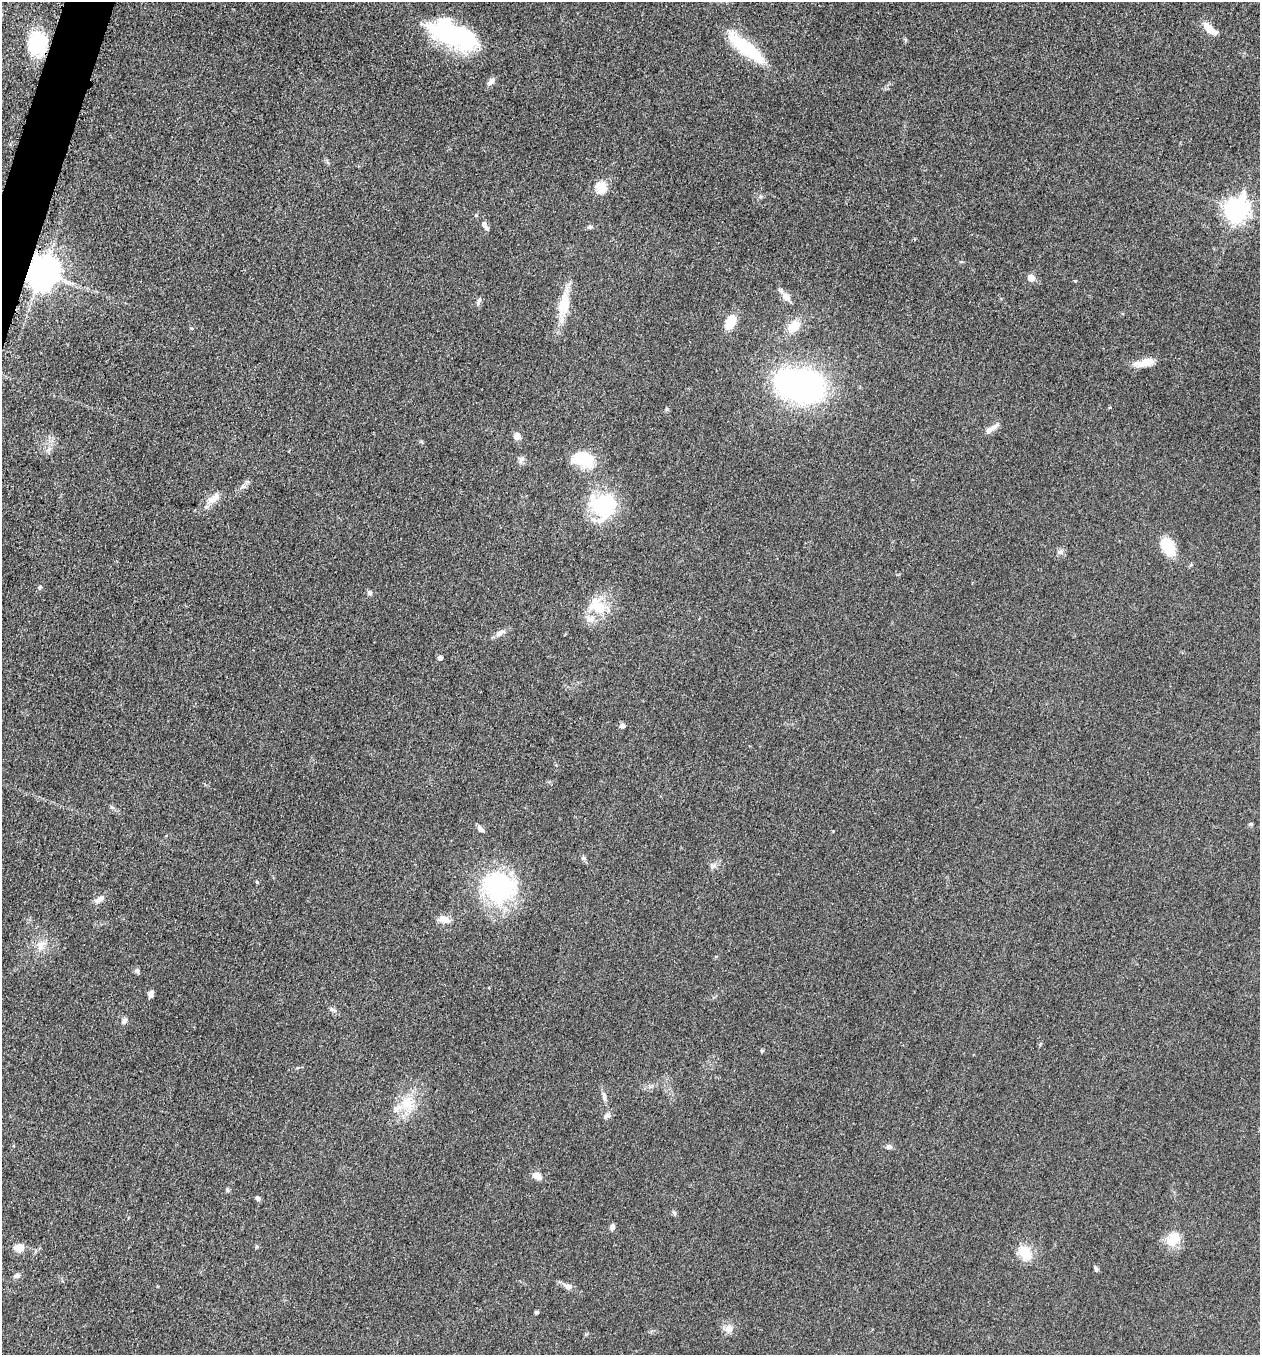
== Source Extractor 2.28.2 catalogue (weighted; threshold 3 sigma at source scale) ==
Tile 11 of 4 x 4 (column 3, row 3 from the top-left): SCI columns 2713-3970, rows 1371-2723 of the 5506 x 5462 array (HDU 1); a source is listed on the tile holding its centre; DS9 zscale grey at full resolution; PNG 1262 x 1357 px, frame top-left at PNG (2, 2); no overlay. Shown black and unused: <1% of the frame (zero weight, under 3 of 5 exposures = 4% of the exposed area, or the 3 px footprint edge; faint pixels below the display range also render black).
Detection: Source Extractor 2.28.2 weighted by HDU 2 'WHT'; one run over the whole footprint, this tile lists its part. Background 0.0602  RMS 0.0063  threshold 0.0282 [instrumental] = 3 sigma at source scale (4.5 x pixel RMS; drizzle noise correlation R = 1.50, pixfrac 1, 0.05/0.05 arcsec/px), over >= 5 px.
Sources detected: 66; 2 inside a brighter listed object's ellipse — not listed separately; the other 64 listed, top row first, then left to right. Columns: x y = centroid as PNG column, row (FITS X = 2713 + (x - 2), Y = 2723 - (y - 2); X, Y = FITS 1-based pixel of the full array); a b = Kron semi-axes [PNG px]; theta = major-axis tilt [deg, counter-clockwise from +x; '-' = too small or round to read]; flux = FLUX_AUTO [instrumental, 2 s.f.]
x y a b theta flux
1209 28 16 8 -44 8.3
454 35 55 23 -24 75
905 40 6 4 72 0.72
37 43 25 18 89 38
746 47 44 12 -38 41
491 81 11 6 51 3
601 187 6 5 - 45
1237 210 9 8 - 490
486 227 12 5 -53 1.9
590 227 7 5 1 1.2
42 272 9 9 - 1300
1031 278 5 5 - 9
786 297 11 9 -30 4
479 301 12 4 67 1.7
564 304 38 14 82 17
730 322 12 8 61 17
794 326 17 12 40 9.9
1144 363 27 9 12 8.3
800 385 44 28 -13 180
992 428 21 6 33 4.1
517 436 7 7 - 4.2
49 449 7 5 46 1.8
583 459 26 17 -13 21
521 460 11 6 51 2.1
216 497 17 10 32 6
604 505 28 27 - 51
1168 547 20 12 -62 18
1060 552 8 8 - 2.1
40 587 5 4 - 0.84
369 593 7 6 - 1.5
598 606 22 15 -30 18
500 633 18 6 31 3
440 657 5 4 - 2.6
622 725 5 5 - 2.9
1251 824 5 4 - 0.9
481 829 10 5 -42 2.6
583 858 6 6 - 1.2
257 882 4 4 - 0.91
499 887 41 37 -8 73
99 899 14 6 30 3.6
444 919 17 8 -12 4.9
41 945 15 10 62 6
137 971 6 5 - 1.4
151 994 8 5 65 2.3
333 1010 12 5 -29 1.8
124 1021 10 6 57 1.8
604 1097 15 4 -75 2.3
407 1103 21 16 -40 14
607 1115 9 7 40 2.3
889 1146 8 6 -2 1.7
537 1176 12 8 -34 4.1
228 1190 7 4 -83 1
258 1198 7 5 -48 1.3
674 1212 7 5 -31 1.1
612 1227 7 5 71 2.3
1174 1238 20 15 59 12
257 1246 5 4 - 0.87
19 1247 12 9 -9 5.7
1025 1253 21 14 -62 11
1096 1269 6 5 - 1.2
17 1276 8 6 18 1.9
568 1286 12 7 -26 3.3
536 1312 4 4 - 1
729 1328 12 10 25 4.4
Overlapping masked pixels (flux is a lower limit): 2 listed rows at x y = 37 43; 42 272
Unlisted compact peaks at least as high as the median listed source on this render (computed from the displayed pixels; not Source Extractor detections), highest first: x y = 667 409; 1075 281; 762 1051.